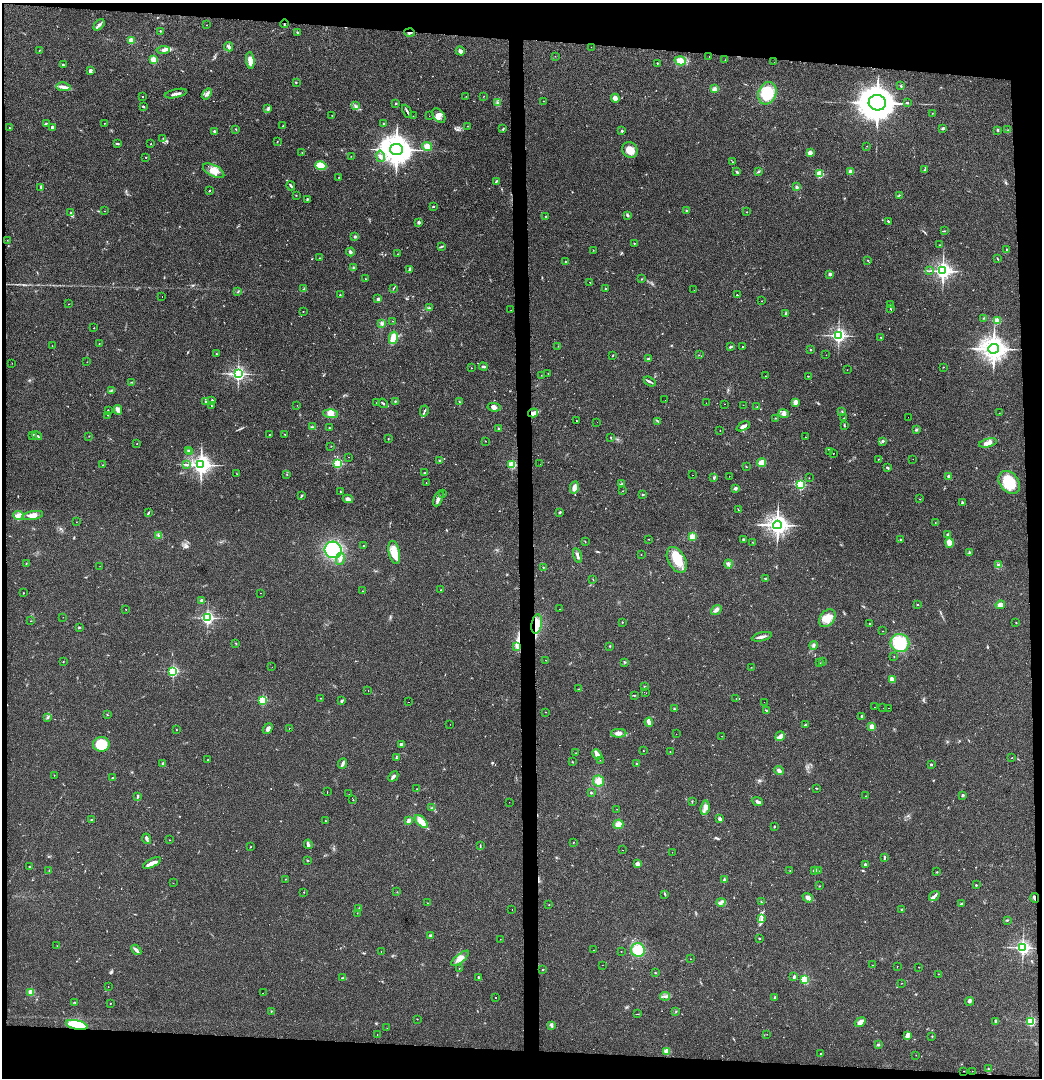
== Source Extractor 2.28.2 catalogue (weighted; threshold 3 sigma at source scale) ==
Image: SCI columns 79-4235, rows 2-4304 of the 4317 x 4304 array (HDU 1 of 3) = the unmasked area's bounding box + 8 px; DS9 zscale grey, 4 x 4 block average (1 PNG px = mean of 4 x 4 image px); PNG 1044 x 1080 px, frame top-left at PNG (2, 3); each listed source drawn as its Kron ellipse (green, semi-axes under 4 px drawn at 4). Shown black and unused: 9% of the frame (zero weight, under 2 of 3 exposures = <1% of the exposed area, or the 3 px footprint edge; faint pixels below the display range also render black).
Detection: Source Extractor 2.28.2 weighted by HDU 2 'WHT'. Background 0.0466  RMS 0.0068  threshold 0.0305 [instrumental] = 3 sigma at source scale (4.5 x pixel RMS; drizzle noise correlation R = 1.50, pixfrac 1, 0.05/0.05 arcsec/px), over >= 5 px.
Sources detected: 556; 2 too faint to see at this stretch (4 x 4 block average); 1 inside a brighter object's white glare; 21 cosmic-ray / hot-pixel residue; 1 long thin detection or spike segment (spike, bleed or trail) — neither listed nor drawn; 7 coinciding with a brighter row at this scale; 12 inside a brighter listed object's ellipse — not listed separately; of the other 512, all 500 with FLUX_AUTO >= 0.689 (the completeness limit of this list) listed and drawn (12 fainter detections not listed), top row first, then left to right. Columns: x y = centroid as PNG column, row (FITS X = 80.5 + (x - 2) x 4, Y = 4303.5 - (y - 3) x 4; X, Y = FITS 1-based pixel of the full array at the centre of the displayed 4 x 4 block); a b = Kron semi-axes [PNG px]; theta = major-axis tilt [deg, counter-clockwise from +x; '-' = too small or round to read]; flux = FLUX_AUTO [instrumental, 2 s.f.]
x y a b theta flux
284 24 4 2 - 3.7
99 25 7 3 47 11
206 25 2 2 - 0.99
160 31 2 2 - 2
298 32 4 2 - 4.1
410 32 5 2 - 8.5
131 40 2 2 - 100
229 47 5 3 - 8
591 47 2 2 - 3.6
39 50 3 2 - 2.4
163 50 7 3 4 12
460 51 5 3 - 11
555 56 2 2 - 0.82
709 56 2 2 - 1.7
154 60 2 2 - 180
250 60 8 3 -84 31
725 60 2 2 - 1
680 61 6 4 -17 50
774 62 2 2 - 0.95
657 63 2 2 - 2.3
63 65 3 2 - 5.1
90 71 4 3 - 7
296 82 3 2 - 2.2
901 86 2 2 - 3.9
63 87 7 3 -8 16
715 89 4 3 - 15
767 93 11 9 69 160
176 94 11 2 12 12
207 94 6 3 52 11
143 96 2 2 - 74
466 96 2 2 - 0.86
484 96 2 2 - 0.93
615 98 4 3 - 27
544 101 2 2 - 1.2
497 102 3 2 - 3.9
396 103 2 2 - 7
877 103 8 7 - 7200
907 103 3 2 - 3.1
143 106 3 2 - 4.4
356 106 3 2 - 4.6
268 109 2 2 - 1.8
407 111 7 2 -63 6.7
932 113 2 2 - 0.89
332 115 2 2 - 1.6
413 116 2 2 - 1.1
429 116 2 2 - 1.4
439 116 8 5 -52 21
46 123 2 2 - 2.8
104 123 2 2 - 1.1
384 124 3 2 - 3.6
283 126 2 2 - 1.2
467 126 2 2 - 2.3
52 127 3 2 - 12
9 128 2 2 - 2.5
943 128 3 2 - 7.7
236 129 3 2 - 2.5
503 129 4 2 - 2.8
1008 130 2 2 - 1.8
214 131 4 2 - 4.1
622 131 2 2 - 12
998 131 3 2 - 2.6
163 138 2 2 - 1.9
277 142 2 2 - 1.4
117 143 3 2 - 3.8
151 144 2 2 - 2.1
867 146 2 2 - 0.96
427 147 5 4 - 33
396 149 6 5 - 6100
630 150 8 7 - 48
302 152 2 2 - 1.8
810 153 2 2 - 92
351 156 2 2 - 0.69
380 156 6 3 -78 9.9
146 157 2 2 - 2
732 162 2 2 - 1.2
321 166 6 4 -18 87
924 170 2 2 - 2.4
214 171 11 5 -27 36
758 171 3 2 - 4.5
851 171 2 2 - 74
737 172 4 2 - 4
819 174 2 2 - 240
339 177 2 2 - 1.6
496 181 3 2 - 3.6
291 186 5 2 - 6.5
41 187 2 2 - 1.9
797 187 3 2 - 7.1
209 191 3 2 - 2.4
296 195 2 2 - 1.4
899 195 2 2 - 1.3
307 199 3 2 - 3.6
433 207 2 2 - 4.8
686 210 3 2 - 2.2
104 211 2 2 - 3.3
71 212 2 2 - 1.7
747 212 2 2 - 1.5
627 215 4 2 - 4.8
546 216 2 2 - 2.8
419 222 2 2 - 38
889 222 3 2 - 3.6
944 231 2 2 - 2.1
355 236 2 2 - 25
7 240 2 2 - 0.82
634 243 2 2 - 2.1
940 245 2 2 - 1.7
441 247 4 2 - 3.5
593 250 2 2 - 1
1007 250 2 2 - 4
350 252 4 3 - 8.9
398 254 2 2 - 1.8
319 258 2 2 - 1.5
997 259 2 2 - 1.5
868 260 2 2 - 2.5
566 262 2 2 - 15
353 267 3 2 - 4.4
410 269 4 2 - 9.8
930 271 2 2 - 2
943 271 3 3 - 1300
830 274 2 2 - 40
366 279 2 2 - 1.7
641 279 2 2 - 1.3
590 282 2 2 - 2.9
394 288 3 2 - 2
606 288 2 2 - 5
304 289 3 2 - 3.1
694 290 2 2 - 2
238 291 2 2 - 2.2
340 295 2 2 - 2.4
737 295 2 2 - 9.8
162 297 2 2 - 2.4
378 299 2 2 - 8.9
762 301 2 2 - 5.3
69 304 2 2 - 0.88
890 304 2 2 - 0.98
429 308 2 2 - 3.2
891 309 2 2 - 2.6
511 310 2 2 - 0.89
303 311 2 2 - 1.3
786 313 4 2 - 4.5
984 318 3 2 - 2.5
997 320 2 2 - 170
393 321 2 2 - 0.86
382 324 4 3 - 8.7
94 328 2 2 - 1.3
838 335 2 2 - 1100
393 338 6 4 78 33
881 338 2 2 - 2.4
99 343 2 2 - 0.81
52 346 2 2 - 1.1
558 346 2 2 - 1.2
743 346 2 2 - 1.9
731 347 3 2 - 7.8
994 349 5 5 - 3500
810 350 2 2 - 8.3
216 354 2 2 - 4.2
613 355 2 2 - 1.7
699 355 2 2 - 1.1
826 355 2 2 - 0.78
648 359 3 2 - 5.1
87 362 2 2 - 1.1
12 363 2 2 - 0.94
483 366 4 2 - 5.4
943 367 2 2 - 1.5
471 368 2 2 - 1.2
847 370 2 2 - 0.85
238 374 3 3 - 980
548 374 2 2 - 0.92
541 375 2 2 - 0.95
765 376 2 2 - 2
808 376 2 2 - 2
650 381 6 2 -30 7.3
132 382 2 2 - 2.3
111 390 2 2 - 2.5
212 400 2 2 - 5.4
665 400 2 2 - 0.91
205 401 3 2 - 1.7
395 401 2 2 - 3
459 402 3 2 - 2.8
795 402 4 3 - 13
377 403 3 2 - 3.7
383 403 5 2 - 5.6
706 403 2 2 - 1.9
725 404 2 2 - 8
211 405 2 2 - 3.7
297 405 2 2 - 0.76
743 405 2 2 - 2.6
757 406 2 2 - 1.4
494 407 6 3 -10 14
108 410 2 2 - 1.8
118 410 5 3 - 11
424 411 5 2 - 4.4
842 411 2 2 - 2.5
533 413 5 3 - 26
999 413 2 2 - 0.8
330 414 7 4 -3 20
784 414 5 4 - 11
108 415 2 2 - 1.1
908 417 2 2 - 1.9
776 418 3 2 - 1.4
844 418 2 2 - 1.4
576 421 2 2 - 11
657 421 4 2 - 3.3
597 422 2 2 - 0.79
844 425 2 2 - 3.5
743 426 7 3 26 13
312 427 3 2 - 4.1
329 428 2 2 - 2.3
499 429 2 2 - 2.9
916 429 3 2 - 4.9
720 431 2 2 - 2.4
285 434 2 2 - 2.3
33 435 2 2 - 1.9
270 435 2 2 - 2.5
37 436 5 2 - 5.8
89 436 2 2 - 1.4
610 437 2 2 - 1.6
805 437 2 2 - 1.3
388 439 2 2 - 1.8
485 441 2 2 - 1.4
882 441 3 3 - 4.5
988 443 9 4 13 23
137 444 2 2 - 1.3
331 446 2 2 - 1.3
188 450 3 2 - 3.1
829 451 3 2 - 2.1
190 452 2 2 - 2.3
833 453 2 2 - 4.3
349 457 2 2 - 4.1
879 459 2 2 - 1.1
913 459 2 2 - 1
440 461 3 2 - 5.3
337 463 2 2 - 480
761 463 4 3 - 47
186 464 2 2 - 1.6
540 464 2 2 - 0.81
103 465 2 2 - 1.2
201 465 4 3 - 1900
512 465 2 2 - 290
746 467 2 2 - 1.7
887 467 3 2 - 3.7
425 473 2 2 - 1.6
237 474 2 2 - 1.1
287 474 2 2 - 1.3
692 475 2 2 - 2.4
729 476 2 2 - 0.74
949 476 2 2 - 34
714 478 4 2 - 4.5
809 478 2 2 - 1.1
1009 482 12 9 -49 120
426 483 2 2 - 1.5
622 484 3 2 - 2.2
800 484 2 2 - 440
574 487 6 4 78 19
735 488 2 2 - 29
623 491 2 2 - 0.74
340 492 2 2 - 2.2
443 493 2 2 - 1.9
643 494 2 2 - 3.2
301 496 3 2 - 2.7
348 499 5 4 - 14
438 499 8 3 64 20
920 499 2 2 - 1.2
962 502 2 2 - 7.4
738 510 2 2 - 1.6
560 512 4 2 - 3.8
148 513 2 2 - 2.5
18 515 5 4 - 16
33 516 11 4 11 35
76 522 2 2 - 0.71
935 522 2 2 - 1.3
777 525 4 4 - 2300
948 534 2 2 - 23
158 535 3 2 - 3.4
692 536 2 2 - 170
648 539 2 2 - 1
743 539 3 2 - 3.7
901 539 2 2 - 3.9
585 542 2 2 - 1.7
752 542 2 2 - 0.85
949 543 5 3 - 39
364 546 2 2 - 1.9
333 550 8 8 - 280
394 552 12 5 -78 56
969 552 2 2 - 5.2
577 555 7 2 -75 14
641 555 2 2 - 1.2
340 559 6 3 78 12
677 560 14 8 -61 85
26 564 2 2 - 1.2
728 564 4 3 - 7.7
999 564 3 2 - 4.8
100 566 2 2 - 1.1
543 567 2 2 - 5.1
766 578 2 2 - 3.6
593 579 2 2 - 1.1
441 590 2 2 - 1.8
362 591 2 2 - 2
23 593 2 2 - 2
261 593 2 2 - 2.7
202 600 4 2 - 8.1
917 605 3 2 - 2.1
1000 605 5 4 - 21
126 609 2 2 - 1.2
559 609 2 2 - 3.5
716 610 6 3 36 12
63 617 2 2 - 0.74
207 618 2 2 - 980
827 618 10 7 55 45
31 621 2 2 - 1.6
622 622 2 2 - 2
1016 622 2 2 - 1.9
537 624 9 5 80 44
870 624 2 2 - 2.8
79 627 3 2 - 3
883 631 2 2 - 0.96
762 637 10 2 14 13
236 643 2 2 - 1.9
900 643 9 9 - 160
813 645 4 3 - 6.7
610 646 2 2 - 2.5
516 647 4 2 - 5.7
894 657 2 2 - 1.6
545 660 2 2 - 0.85
63 662 2 2 - 1.7
624 662 2 2 - 3.9
822 662 2 2 - 1.6
820 663 2 2 - 1.4
272 667 2 2 - 0.92
751 667 2 2 - 1
173 671 2 2 - 590
892 679 3 2 - 35
644 686 2 2 - 2.1
579 689 2 2 - 12
368 691 2 2 - 4.8
646 693 2 2 - 1
634 695 2 2 - 1.6
320 698 2 2 - 1.4
736 698 2 2 - 3.8
262 700 2 2 - 360
342 701 3 2 - 4.5
409 702 2 2 - 1.9
764 702 2 2 - 0.74
874 707 2 2 - 0.7
883 708 2 2 - 1.3
888 708 2 2 - 3.1
674 709 2 2 - 2.8
766 710 4 2 - 3.4
545 712 2 2 - 1.1
107 715 2 2 - 1.6
862 716 2 2 - 5.6
48 717 3 2 - 3.6
649 722 4 2 - 19
450 724 2 2 - 1
806 725 3 2 - 3.9
872 727 2 2 - 130
289 728 2 2 - 8.4
268 729 6 3 51 14
176 730 2 2 - 2
619 733 7 4 -1 18
676 734 2 2 - 0.84
722 736 2 2 - 1.3
780 736 5 4 - 14
101 744 8 7 - 110
401 744 2 2 - 37
643 750 2 2 - 2.4
670 752 2 2 - 1.2
576 753 2 2 - 1.5
597 754 5 2 - 26
396 758 3 2 - 4.2
1011 758 2 2 - 0.95
208 760 2 2 - 6.2
600 760 2 2 - 0.77
572 762 2 2 - 1.3
637 763 2 2 - 7.3
163 764 4 2 - 7.3
343 764 5 3 - 9.9
931 764 2 2 - 14
779 770 4 3 - 12
54 775 2 2 - 1.1
393 776 6 3 46 10
113 778 2 2 - 3
599 781 5 5 - 23
816 788 3 2 - 2.6
417 789 2 2 - 1
327 792 2 2 - 5.1
591 793 2 2 - 3.6
349 794 2 2 - 1.1
963 795 2 2 - 24
137 796 3 2 - 6.7
865 796 2 2 - 1.2
353 800 2 2 - 2.8
757 801 6 3 -22 11
509 802 2 2 - 2.7
692 802 2 2 - 2.1
432 808 2 2 - 1.6
705 808 7 4 84 17
617 809 2 2 - 0.72
720 819 3 3 - 8.5
91 820 2 2 - 2.2
325 821 2 2 - 2.9
409 821 4 2 - 14
421 821 8 4 -43 36
618 824 5 4 - 26
774 826 2 2 - 3
147 839 5 2 - 7.9
169 840 2 2 - 1.3
573 842 2 2 - 1.2
308 844 5 2 - 7.3
251 846 2 2 - 1.4
480 846 2 2 - 2
623 850 2 2 - 2.9
672 852 2 2 - 0.82
884 858 3 2 - 4.4
307 860 2 2 - 1.9
152 863 10 4 26 23
637 864 3 3 - 12
865 864 2 2 - 15
29 867 2 2 - 8.5
815 870 2 2 - 70
49 871 2 2 - 1.9
790 871 2 2 - 1.6
819 871 2 2 - 0.84
937 872 2 2 - 2.3
286 879 2 2 - 1.5
724 880 3 2 - 5.5
173 883 2 2 - 0.7
976 885 2 2 - 3.5
819 886 2 2 - 1.6
304 892 2 2 - 0.95
397 892 2 2 - 1.5
665 894 3 2 - 3.6
934 896 6 3 36 11
808 898 5 4 - 13
1035 898 5 2 - 12
721 902 4 2 - 6.7
762 902 2 2 - 1.6
427 903 2 2 - 0.89
961 904 3 2 - 3.2
549 905 2 2 - 1.1
359 909 3 2 - 3.2
512 909 2 2 - 3.2
902 910 2 2 - 12
357 913 2 2 - 1
761 919 3 2 - 2
1007 920 3 2 - 3.6
431 935 3 2 - 6.9
759 938 3 2 - 2.2
500 939 2 2 - 0.7
57 946 2 2 - 1.1
1023 947 3 2 - 1200
136 950 6 3 -46 11
593 950 2 2 - 1.3
638 950 7 7 - 82
621 951 2 2 - 10
381 952 2 2 - 3.1
460 958 11 4 38 25
690 959 2 2 - 0.97
602 965 2 2 - 1.7
872 965 2 2 - 4.1
897 966 2 2 - 2.1
919 967 2 2 - 0.94
459 968 2 2 - 1.2
543 969 2 2 - 8
655 973 2 2 - 2
938 974 2 2 - 0.82
479 977 3 2 - 3.4
794 977 3 2 - 8.6
342 978 2 2 - 2.4
804 979 2 2 - 340
902 983 2 2 - 0.98
108 987 2 2 - 1.1
31 992 2 2 - 160
263 993 2 2 - 17
665 996 5 2 - 8
775 997 2 2 - 4.8
495 998 2 2 - 2.1
969 1001 4 3 - 7.7
75 1002 3 2 - 2.4
110 1003 2 2 - 3.2
271 1011 2 2 - 2
676 1012 2 2 - 1.9
638 1014 2 2 - 1.7
417 1019 2 2 - 1
995 1021 4 2 - 4.6
1031 1021 2 2 - 380
860 1022 6 3 37 22
77 1025 11 4 -12 180
551 1025 3 2 - 5.6
387 1028 2 2 - 2.4
767 1034 2 2 - 0.88
377 1035 2 2 - 0.78
908 1035 4 3 - 22
932 1036 2 2 - 2.1
878 1045 2 2 - 19
667 1051 2 2 - 150
821 1054 2 2 - 2.2
916 1055 2 2 - 0.87
988 1069 3 2 - 3.1
964 1071 2 2 - 1.3
972 1071 2 2 - 0.94
Overlapping masked pixels (flux is a lower limit): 6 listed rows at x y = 284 24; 410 32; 533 413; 537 624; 1035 898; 77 1025
Diffuse or blended objects may show on this block-average render without a row.